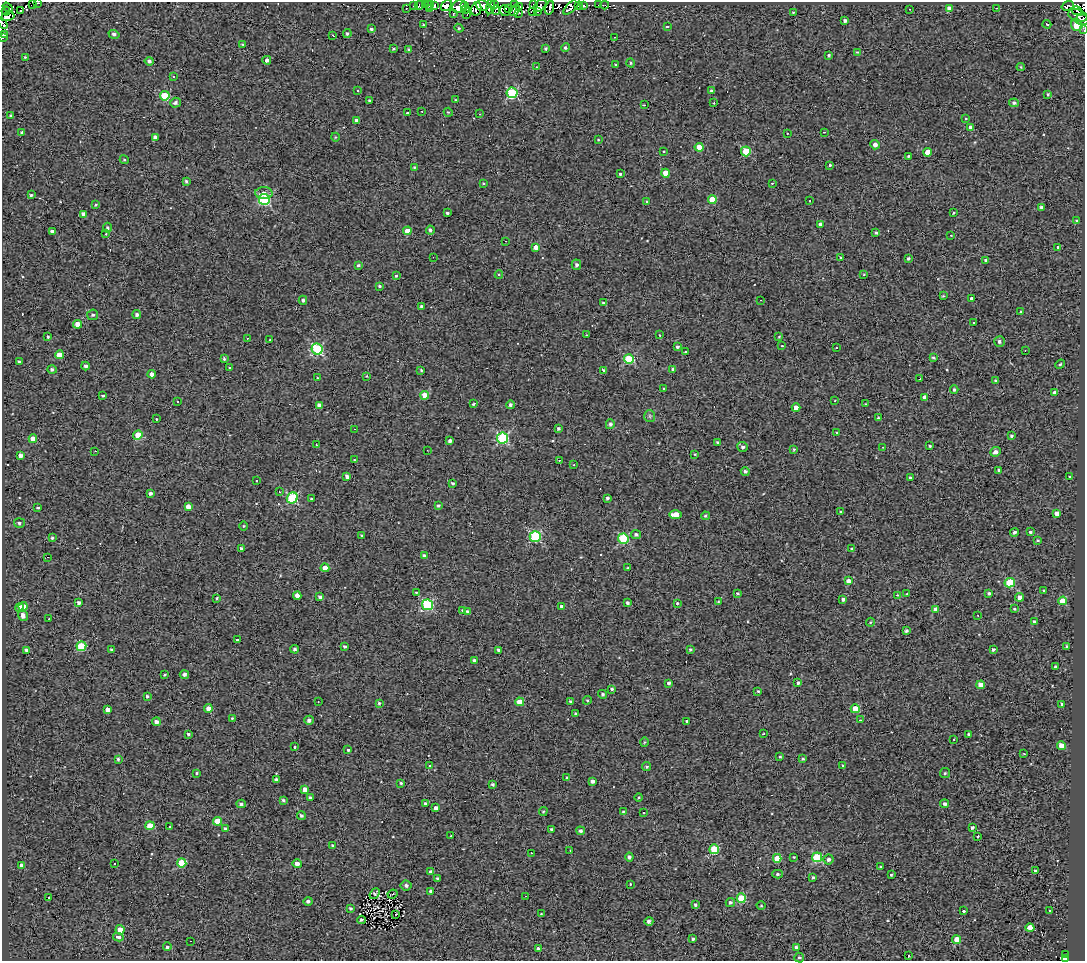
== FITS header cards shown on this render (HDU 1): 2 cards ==
NAXIS1  =                 1083
NAXIS2  =                  959

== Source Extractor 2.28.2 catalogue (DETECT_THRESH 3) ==
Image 1083 x 959 px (HDU 1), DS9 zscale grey, 1 PNG px = 1 image px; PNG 1087 x 963 px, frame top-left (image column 1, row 959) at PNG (2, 2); each listed source drawn as its Kron ellipse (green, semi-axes under 4 px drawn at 4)
Background 0.196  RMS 1.4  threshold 4.15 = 3 sigma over >= 5 px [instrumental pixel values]
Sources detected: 434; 6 with non-positive FLUX_AUTO (blend fragments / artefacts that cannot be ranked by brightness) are neither listed nor drawn; the other 428 listed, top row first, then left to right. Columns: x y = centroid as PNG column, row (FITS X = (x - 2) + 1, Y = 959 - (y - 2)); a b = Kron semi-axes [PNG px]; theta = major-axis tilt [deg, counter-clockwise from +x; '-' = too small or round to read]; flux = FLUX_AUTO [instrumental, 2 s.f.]
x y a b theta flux
33 3 2 2 - 77
38 3 2 2 - 54
514 4 2 2 - 150
534 4 3 2 - 130
419 5 5 2 - 57
425 5 3 3 - 96
429 5 5 2 - 67
446 5 6 4 50 1900
465 5 2 2 - 320
483 5 7 5 -15 770
495 5 4 2 - 500
578 5 2 2 - 93
599 5 2 2 - 43
605 5 4 2 - 64
414 6 2 2 - 79
434 6 4 2 - 170
459 6 7 6 - 1800
490 6 8 4 78 870
540 6 7 4 44 920
584 6 4 3 - 99
1068 6 6 4 19 1300
8 7 5 2 - 190
520 7 3 2 - 48
572 7 10 4 44 85
406 8 2 2 - 48
550 8 7 3 74 720
949 8 4 4 - 930
996 8 2 2 - 53
429 9 4 3 - 140
465 9 4 4 - 890
476 9 7 5 77 890
509 9 3 2 - 22
909 9 2 2 - 52
496 10 5 4 - 500
515 10 6 4 50 130
6 11 4 2 - 200
21 11 3 2 - 110
505 11 5 5 - 2000
532 11 3 2 - 70
537 11 4 3 - 610
1077 11 5 4 - 330
793 12 3 3 - 120
453 13 4 3 - 120
519 13 3 2 - 89
467 14 4 2 - 83
1078 16 10 6 -20 1100
8 17 7 4 18 1600
1082 20 7 5 3 220
845 21 3 3 - 230
3 23 6 2 -59 4900
1047 24 4 2 - 120
423 25 3 3 - 100
1077 25 6 5 - 2800
667 27 3 3 - 140
459 28 4 4 - 120
371 29 4 4 - 150
1084 30 3 2 - 83
347 33 4 4 - 150
3 34 4 3 - 56
114 34 5 4 - 200
333 35 3 2 - 79
2 37 2 2 - 86
614 37 2 2 - 57
243 44 3 2 - 110
566 47 4 3 - 200
393 49 3 3 - 120
408 49 3 3 - 110
546 49 3 3 - 140
857 52 4 3 - 72
829 55 3 3 - 140
25 57 3 3 - 100
267 60 4 4 - 260
149 61 4 4 - 280
630 63 4 4 - 120
616 65 3 2 - 95
536 67 2 2 - 69
1021 67 4 4 - 83
173 77 3 2 - 83
358 90 3 3 - 190
711 91 3 3 - 180
512 93 5 5 - 8200
1048 94 3 3 - 130
165 96 5 4 - 4300
369 100 3 3 - 120
455 100 3 2 - 59
175 103 5 5 - 250
714 103 3 2 - 88
1014 103 5 4 - 260
644 105 2 2 - 61
422 111 3 2 - 69
448 112 5 3 - 91
407 113 3 2 - 160
479 114 3 2 - 64
11 116 4 3 - 210
966 118 3 2 - 63
357 121 4 4 - 490
971 128 4 4 - 540
22 132 3 3 - 140
824 132 3 2 - 74
787 133 3 2 - 150
155 137 4 4 - 360
335 137 4 3 - 71
598 140 4 2 - 62
875 145 4 4 - 370
699 147 4 4 - 1300
663 151 3 3 - 360
746 151 5 5 - 3600
927 152 4 4 - 760
908 156 3 3 - 130
124 160 4 4 - 94
830 165 3 3 - 290
414 167 4 3 - 100
665 173 4 4 - 1300
620 174 3 3 - 210
186 181 4 3 - 150
483 183 3 2 - 68
772 183 3 2 - 90
264 193 8 6 -1 450
31 195 3 3 - 170
265 199 5 5 - 8900
712 200 4 4 - 2300
810 201 2 2 - 69
647 202 4 3 - 100
96 205 4 2 - 78
1041 207 4 3 - 210
447 213 3 3 - 740
953 213 3 3 - 120
83 214 4 4 - 350
1076 220 3 2 - 88
820 225 4 3 - 450
108 228 5 4 - 150
430 230 4 4 - 210
52 231 4 3 - 200
407 231 4 4 - 1100
876 233 4 4 - 170
106 234 3 2 - 180
951 235 2 2 - 62
505 241 2 2 - 53
536 247 4 4 - 700
1058 247 3 3 - 630
433 257 2 2 - 44
841 258 4 3 - 140
908 258 3 3 - 150
985 260 3 3 - 140
358 265 4 3 - 130
576 265 5 4 - 240
864 274 3 2 - 64
499 275 4 3 - 140
396 276 3 3 - 130
380 286 3 3 - 140
943 296 3 3 - 94
972 298 3 3 - 1500
303 300 4 4 - 180
761 300 2 2 - 64
603 303 4 3 - 91
421 306 4 3 - 150
1021 312 4 4 - 120
93 315 5 5 - 180
137 315 4 4 - 210
974 323 3 2 - 93
78 324 4 4 - 1100
586 335 3 2 - 120
660 335 3 2 - 160
48 337 3 3 - 140
779 337 3 3 - 78
247 338 2 2 - 57
270 340 3 2 - 74
999 341 5 5 - 270
782 346 3 3 - 85
677 347 3 3 - 190
836 348 2 2 - 51
317 349 5 5 - 9800
1025 350 2 2 - 46
686 352 3 3 - 400
59 355 4 4 - 1100
933 357 4 3 - 120
224 359 3 3 - 150
629 359 5 5 - 5400
19 362 3 3 - 150
1060 364 5 4 - 110
85 366 4 4 - 230
229 368 3 3 - 250
52 369 5 4 - 250
673 369 3 3 - 150
421 370 3 3 - 100
604 370 4 3 - 200
152 374 4 4 - 530
367 376 3 3 - 78
318 378 3 3 - 77
920 378 3 2 - 56
996 381 4 4 - 140
663 389 3 2 - 78
954 389 4 3 - 150
1055 393 4 3 - 490
103 395 3 3 - 590
425 395 4 4 - 1400
925 397 4 3 - 500
835 400 3 2 - 55
177 401 2 2 - 73
473 404 3 3 - 120
865 404 4 3 - 66
319 405 4 4 - 390
510 405 4 4 - 200
796 408 4 4 - 930
650 416 6 5 - 170
878 418 3 2 - 100
156 419 3 2 - 93
610 424 5 4 - 230
354 429 3 2 - 100
558 429 4 4 - 180
836 433 3 3 - 140
138 435 5 4 - 1800
1012 436 3 3 - 160
502 438 5 5 - 9500
33 439 4 4 - 900
450 441 4 3 - 240
718 443 4 3 - 200
316 445 3 3 - 160
930 446 3 3 - 120
743 447 5 5 - 210
883 447 2 2 - 60
794 449 3 3 - 110
427 450 2 2 - 47
95 451 3 2 - 77
996 452 5 4 - 370
695 454 3 2 - 58
20 455 4 3 - 370
354 460 3 3 - 97
559 460 3 2 - 140
574 465 3 2 - 140
999 470 3 3 - 130
745 471 4 4 - 200
347 476 4 3 - 300
1070 476 3 3 - 120
910 478 3 3 - 160
257 481 3 3 - 190
452 483 3 3 - 150
279 492 3 2 - 180
150 493 3 3 - 240
292 498 6 5 - 6500
607 498 3 3 - 210
311 499 3 2 - 110
438 505 3 3 - 170
188 507 4 4 - 580
38 508 3 3 - 130
841 511 3 2 - 76
1057 513 4 4 - 560
675 514 6 4 1 1000
705 516 4 4 - 150
19 523 5 5 - 230
244 526 4 3 - 83
1014 532 4 4 - 220
1030 532 3 3 - 730
362 535 3 2 - 97
636 535 5 4 - 220
535 536 5 5 - 8700
52 538 4 3 - 140
623 539 5 5 - 6900
1038 540 3 3 - 99
241 548 3 3 - 210
852 549 4 3 - 220
424 556 4 3 - 220
47 557 2 2 - 42
325 568 4 4 - 630
628 568 3 2 - 93
848 581 4 4 - 430
1010 583 5 5 - 4300
1044 591 3 3 - 110
416 592 3 3 - 320
989 593 4 3 - 210
737 594 3 3 - 140
907 594 3 2 - 380
297 595 4 4 - 560
897 595 3 2 - 180
320 597 3 3 - 200
1019 597 4 4 - 540
217 598 3 3 - 99
843 599 3 3 - 220
1063 601 4 4 - 1600
718 602 3 3 - 95
79 603 4 4 - 240
627 603 4 3 - 180
677 603 3 3 - 110
427 605 5 5 - 8400
23 607 4 4 - 1100
562 607 4 3 - 340
19 608 4 4 - 480
936 609 4 4 - 640
1014 609 3 3 - 100
462 610 3 3 - 560
467 611 3 3 - 210
23 615 6 4 -76 490
978 615 2 2 - 69
49 619 2 2 - 47
1034 621 4 4 - 160
870 622 4 4 - 90
906 631 4 4 - 180
237 640 3 3 - 2000
81 646 5 4 - 4000
345 646 4 3 - 140
1067 646 3 3 - 140
111 649 3 3 - 150
295 649 4 4 - 200
690 649 4 4 - 160
26 650 4 3 - 170
498 650 3 3 - 210
993 650 3 3 - 180
474 660 3 3 - 180
1055 667 3 3 - 120
184 674 4 4 - 310
165 675 3 2 - 90
669 683 3 3 - 200
798 683 3 3 - 170
981 685 4 4 - 910
612 689 4 4 - 160
758 691 3 3 - 110
603 694 4 4 - 180
147 696 4 4 - 170
587 700 4 4 - 120
318 702 3 2 - 120
520 702 4 4 - 1600
570 702 4 4 - 170
379 703 4 3 - 160
1062 704 3 3 - 130
208 708 4 4 - 580
108 709 4 3 - 430
855 709 4 4 - 2500
576 714 3 3 - 170
232 718 3 3 - 150
309 720 5 4 - 280
860 720 3 2 - 110
687 721 3 3 - 130
156 722 4 4 - 330
188 734 3 3 - 150
763 734 3 2 - 120
968 734 4 3 - 140
954 739 3 2 - 53
644 742 5 3 - 84
1061 746 4 4 - 1100
295 747 3 3 - 260
348 750 3 3 - 310
1024 754 3 2 - 50
780 757 3 2 - 100
118 759 3 3 - 160
803 759 3 2 - 120
430 765 3 2 - 74
646 766 4 4 - 140
843 766 3 3 - 140
196 773 4 3 - 110
945 773 5 5 - 130
567 778 4 3 - 150
277 780 4 3 - 320
592 781 4 3 - 370
401 783 3 3 - 150
493 784 3 3 - 170
305 789 4 4 - 620
310 798 3 3 - 210
639 798 4 3 - 100
283 800 4 3 - 170
425 803 3 3 - 110
241 804 5 3 - 190
945 804 4 4 - 220
436 808 4 4 - 370
543 811 4 3 - 110
623 811 4 3 - 85
644 813 3 3 - 400
301 816 4 4 - 180
217 821 4 4 - 1800
150 826 4 4 - 2300
170 826 3 3 - 320
972 828 3 3 - 220
226 829 4 4 - 280
552 829 3 3 - 160
581 831 4 4 - 230
451 836 3 3 - 120
978 836 3 3 - 180
332 845 3 3 - 74
714 849 5 5 - 4500
570 850 2 2 - 65
531 853 2 2 - 56
629 857 4 4 - 240
794 857 3 2 - 78
817 857 5 5 - 6100
777 858 4 4 - 1900
828 860 5 5 - 290
114 863 3 3 - 530
182 863 4 4 - 4000
297 864 4 4 - 550
22 866 4 4 - 740
881 866 3 3 - 110
1035 871 4 3 - 170
430 872 3 3 - 210
778 874 5 4 - 150
891 875 3 2 - 89
813 877 3 3 - 140
437 878 3 3 - 160
630 884 3 3 - 110
406 885 5 5 - 260
431 891 4 4 - 180
375 894 6 4 51 200
393 894 5 2 - 78
526 896 2 2 - 69
49 898 3 3 - 340
741 898 4 4 - 4100
308 901 4 4 - 210
730 902 5 4 - 200
695 905 3 3 - 160
761 906 4 3 - 70
350 908 4 3 - 160
963 911 3 3 - 950
1050 911 2 2 - 74
396 914 3 2 - 54
541 914 3 2 - 62
362 920 4 3 - 240
649 921 4 4 - 280
1030 928 4 4 - 1700
120 930 5 4 - 1000
118 937 5 3 - 970
693 939 4 3 - 150
957 940 4 4 - 1800
191 941 2 2 - 45
167 947 4 4 - 180
796 947 4 4 - 190
539 949 4 4 - 310
1065 955 4 3 - 530
908 956 3 3 - 2100
799 957 5 5 - 160
1065 958 4 3 - 220
At the frame edge (FLAGS 8, measured only in part): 8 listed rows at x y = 33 3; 38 3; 8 17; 1082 20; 3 23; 1084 30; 3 34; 2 37
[6 non-positive-flux detections neither listed nor drawn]